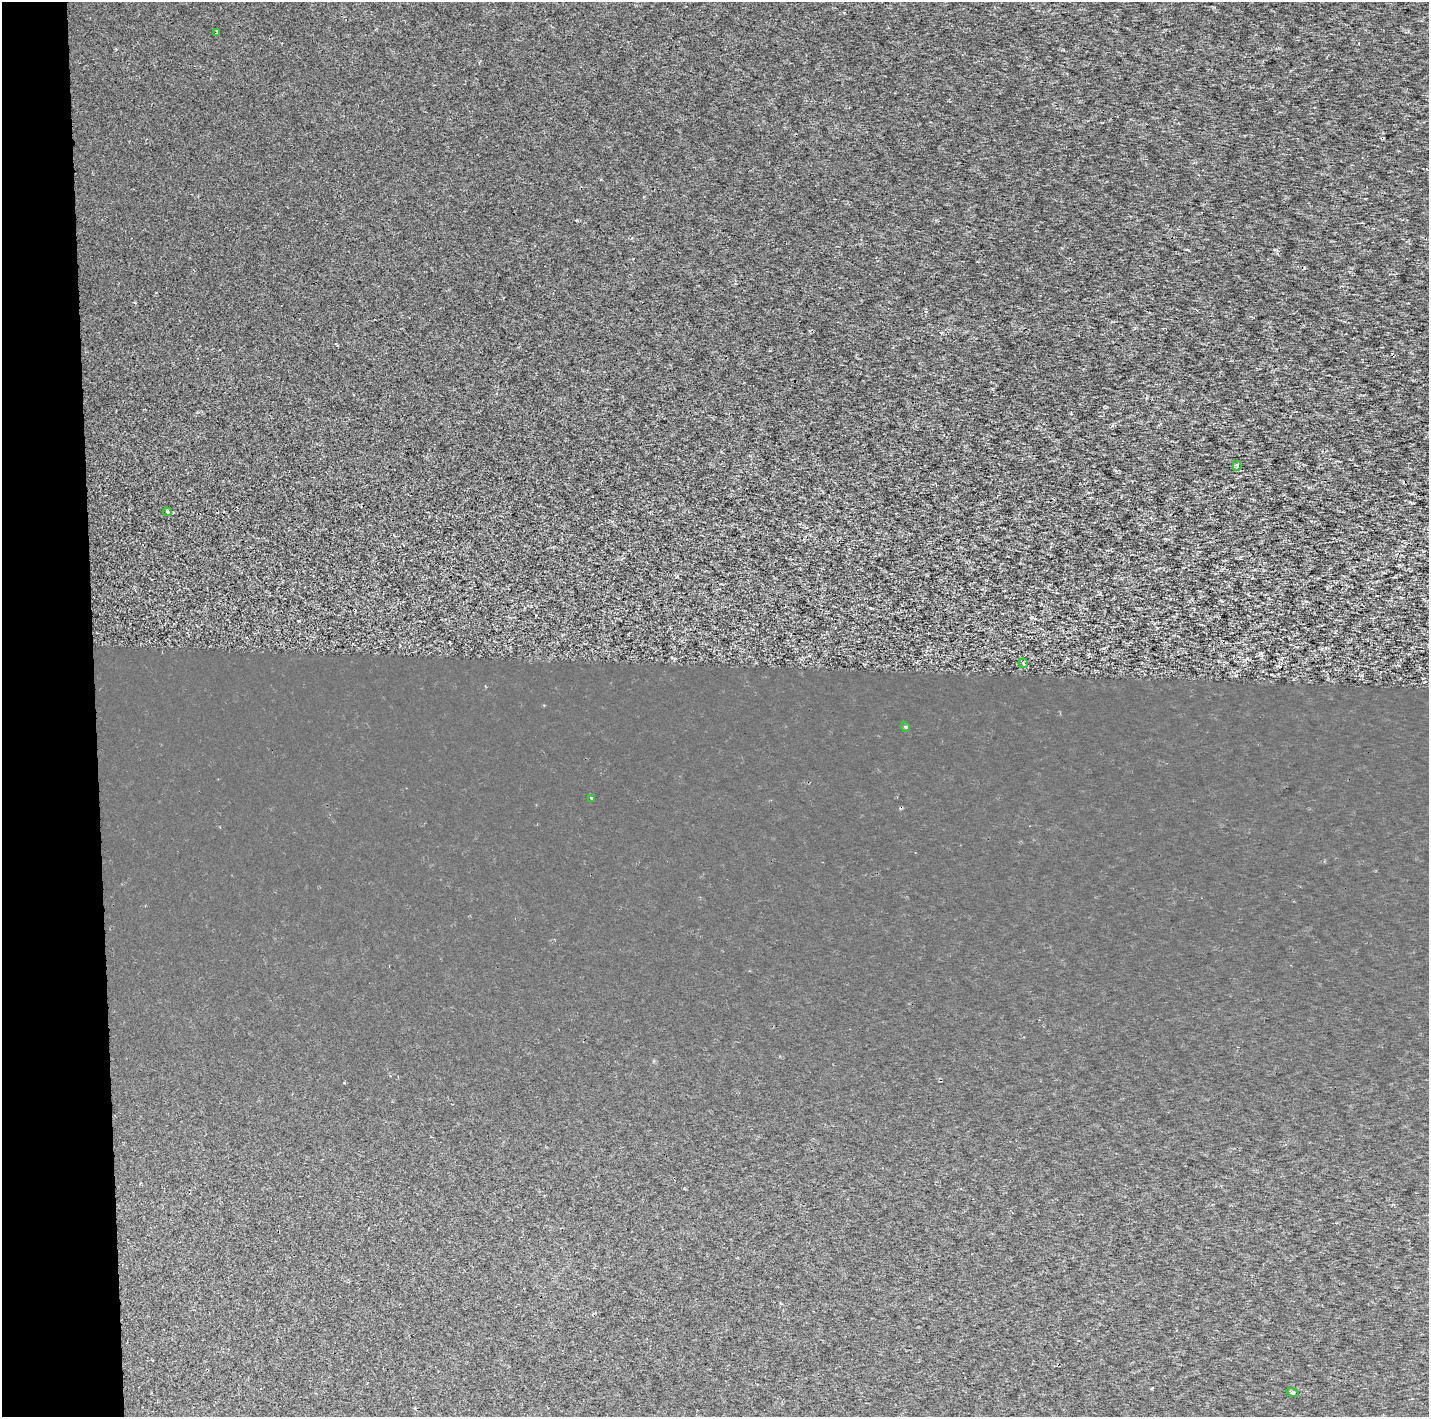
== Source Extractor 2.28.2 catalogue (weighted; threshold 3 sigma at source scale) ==
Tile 4 of 3 x 3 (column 1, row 2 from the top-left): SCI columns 112-1538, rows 1519-2933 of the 7053 x 4355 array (HDU 1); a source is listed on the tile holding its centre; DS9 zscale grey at full resolution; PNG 1431 x 1419 px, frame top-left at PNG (2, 2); each listed source drawn as its Kron ellipse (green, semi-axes under 4 px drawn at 4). Shown black and unused: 7% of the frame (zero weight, under 2 of 3 exposures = <1% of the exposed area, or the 3 px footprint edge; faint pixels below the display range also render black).
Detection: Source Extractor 2.28.2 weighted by HDU 2 'WHT'; one run over the whole footprint, this tile lists its part. Background 3.28e-04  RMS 0.0027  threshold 0.0122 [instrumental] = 3 sigma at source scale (4.5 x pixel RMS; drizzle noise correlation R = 1.50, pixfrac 1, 0.0396/0.0396 arcsec/px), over >= 5 px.
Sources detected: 9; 2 cosmic-ray / hot-pixel residue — neither listed nor drawn; the other 7 listed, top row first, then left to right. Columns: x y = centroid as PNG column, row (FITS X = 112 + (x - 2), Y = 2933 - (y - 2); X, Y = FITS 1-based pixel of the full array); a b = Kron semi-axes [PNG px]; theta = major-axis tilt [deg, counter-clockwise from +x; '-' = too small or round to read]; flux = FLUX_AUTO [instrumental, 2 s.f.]
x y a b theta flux
217 33 3 3 - 0.73
1237 466 5 3 - 0.75
167 512 5 4 - 0.36
1023 663 5 4 - 0.79
906 727 5 3 - 0.28
592 798 3 3 - 0.67
1293 1392 6 4 -19 0.37